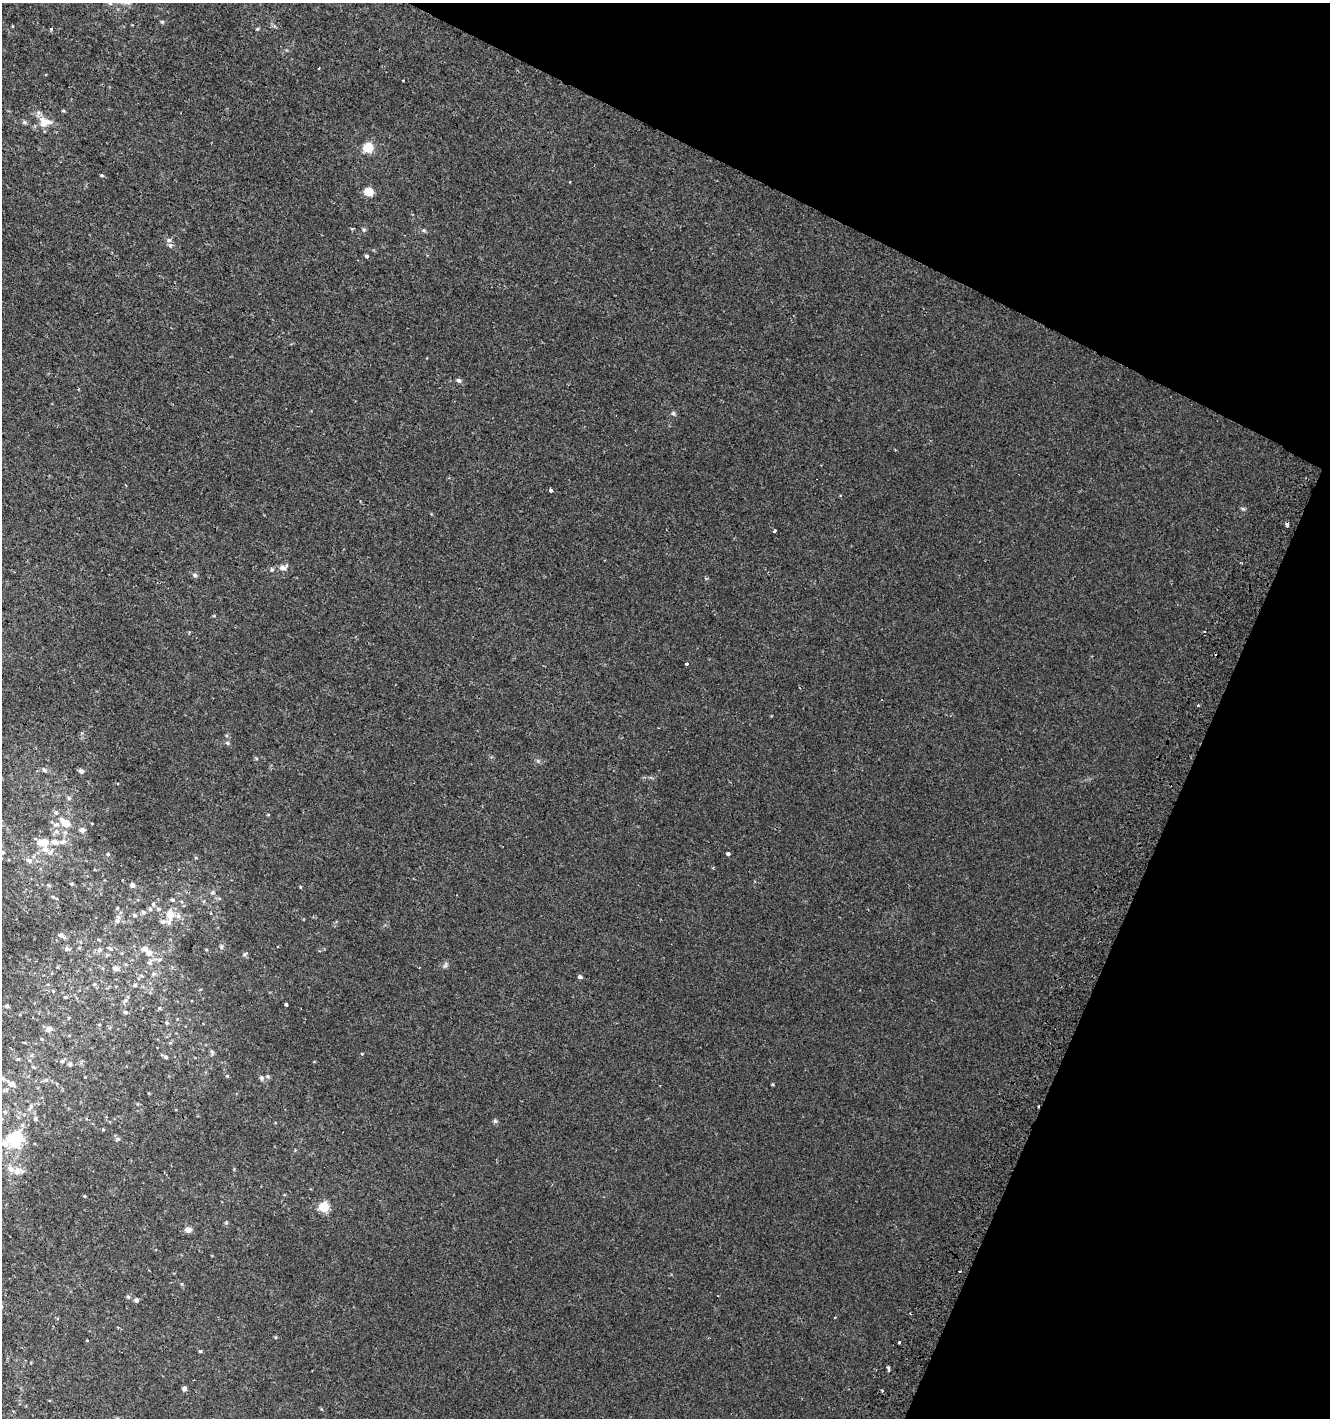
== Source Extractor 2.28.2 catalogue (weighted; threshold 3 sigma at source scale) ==
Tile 8 of 4 x 4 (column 4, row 2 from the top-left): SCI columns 4292-5619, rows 2853-4268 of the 5862 x 5711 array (HDU 1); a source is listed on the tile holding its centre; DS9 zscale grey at full resolution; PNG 1332 x 1420 px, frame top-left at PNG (2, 3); no overlay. Shown black and unused: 22% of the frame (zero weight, under 2 of 3 exposures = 2% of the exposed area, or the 3 px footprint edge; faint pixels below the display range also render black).
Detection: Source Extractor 2.28.2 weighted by HDU 2 'WHT'; one run over the whole footprint, this tile lists its part. Background 0.00273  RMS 0.0027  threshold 0.012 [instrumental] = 3 sigma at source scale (4.5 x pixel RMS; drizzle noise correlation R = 1.50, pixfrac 1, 0.0396/0.0396 arcsec/px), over >= 5 px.
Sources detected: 120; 1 inside a brighter object's white glare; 5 cosmic-ray / hot-pixel residue — not listed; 6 inside a brighter listed object's ellipse — not listed separately; the other 108 listed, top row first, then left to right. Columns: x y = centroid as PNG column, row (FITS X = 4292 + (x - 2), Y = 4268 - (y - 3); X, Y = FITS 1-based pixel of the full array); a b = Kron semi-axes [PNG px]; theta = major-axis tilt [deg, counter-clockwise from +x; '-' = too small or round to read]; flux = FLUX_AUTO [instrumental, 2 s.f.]
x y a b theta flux
162 22 5 4 - 0.35
51 29 3 3 - 0.54
257 29 4 4 - 0.28
63 111 6 3 -8 0.3
24 122 7 5 -15 0.5
44 122 20 13 -10 3.6
368 148 5 5 - 16
102 175 5 3 - 0.35
369 192 5 5 - 9.7
364 230 6 5 - 0.43
424 230 5 5 - 0.37
169 240 7 6 - 0.65
367 256 5 4 - 0.46
459 380 6 5 - 0.65
673 413 6 5 - 0.4
550 490 4 3 - 0.58
840 495 4 3 - 0.22
775 530 3 3 - 0.85
282 568 10 7 8 1.3
195 575 7 5 -29 0.54
214 616 5 3 - 0.21
687 664 3 3 - 0.59
1198 705 3 3 - 0.6
227 743 6 5 - 0.44
44 770 7 4 -53 0.44
81 771 6 5 - 0.97
69 798 5 4 - 0.45
56 813 6 5 - 0.62
66 823 9 7 -5 2.7
56 824 9 6 19 1
82 830 5 5 - 1
56 831 6 5 - 0.59
63 841 8 6 32 0.91
43 842 10 6 2 4.6
55 842 7 5 -19 1.6
45 849 8 8 - 1.7
3 852 5 5 - 0.37
108 854 4 4 - 0.23
728 854 4 3 - 3.8
29 860 8 6 -26 0.94
72 884 4 3 - 0.3
132 885 5 4 - 1.1
213 892 6 4 46 0.42
53 897 5 3 - 0.26
172 900 6 4 -19 0.37
153 904 5 4 - 0.38
150 909 6 5 - 0.43
158 909 6 5 - 0.46
170 914 10 9 - 2.6
135 915 6 5 - 0.49
117 920 13 5 70 1
163 922 7 6 - 0.75
61 935 7 6 - 0.74
221 947 5 4 - 0.42
110 948 10 4 -29 0.55
67 949 9 6 -15 0.68
99 949 7 6 - 0.66
145 949 11 8 -25 1.4
245 954 6 4 46 0.42
149 962 9 6 66 0.82
445 965 9 5 66 0.56
116 969 7 5 -6 0.98
153 974 6 6 - 0.59
580 977 5 4 - 0.65
94 984 5 4 - 0.31
135 985 5 4 - 0.48
53 991 5 3 - 0.27
65 997 6 3 17 0.26
125 1000 6 6 - 0.63
286 1004 4 3 - 3
7 1006 4 4 - 0.53
159 1008 5 3 - 0.24
125 1012 5 5 - 0.5
167 1023 5 4 - 0.36
49 1029 9 7 32 0.96
212 1052 7 5 -70 0.53
362 1054 4 4 - 0.22
166 1057 6 5 - 0.48
18 1059 4 4 - 0.33
62 1061 5 4 - 0.43
70 1064 5 5 - 0.65
126 1066 3 2 - 0.18
33 1067 5 3 - 0.26
227 1076 4 4 - 0.25
268 1076 6 5 - 0.43
261 1078 6 6 - 0.52
46 1080 6 4 0 0.42
12 1084 8 6 -12 1.3
772 1084 4 3 - 0.27
31 1106 7 5 80 0.68
5 1112 5 5 - 0.41
36 1119 5 5 - 0.49
495 1121 6 5 - 0.45
22 1125 6 5 - 0.49
103 1129 3 3 - 0.44
118 1139 6 5 - 0.57
13 1141 25 15 -52 6.7
17 1171 13 10 30 2
85 1196 4 3 - 0.21
324 1207 5 5 - 17
188 1230 5 4 - 2.7
128 1297 5 5 - 0.37
136 1300 4 4 - 0.89
899 1342 3 3 - 1.5
200 1351 4 4 - 0.33
889 1370 5 3 - 4.1
184 1388 6 5 - 0.6
882 1391 3 3 - 0.46
Unlisted compact peaks at least as high as the median listed source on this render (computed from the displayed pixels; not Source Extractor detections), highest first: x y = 538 761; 275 1337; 226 1222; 1242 508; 256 758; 182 1284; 321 1409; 196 858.